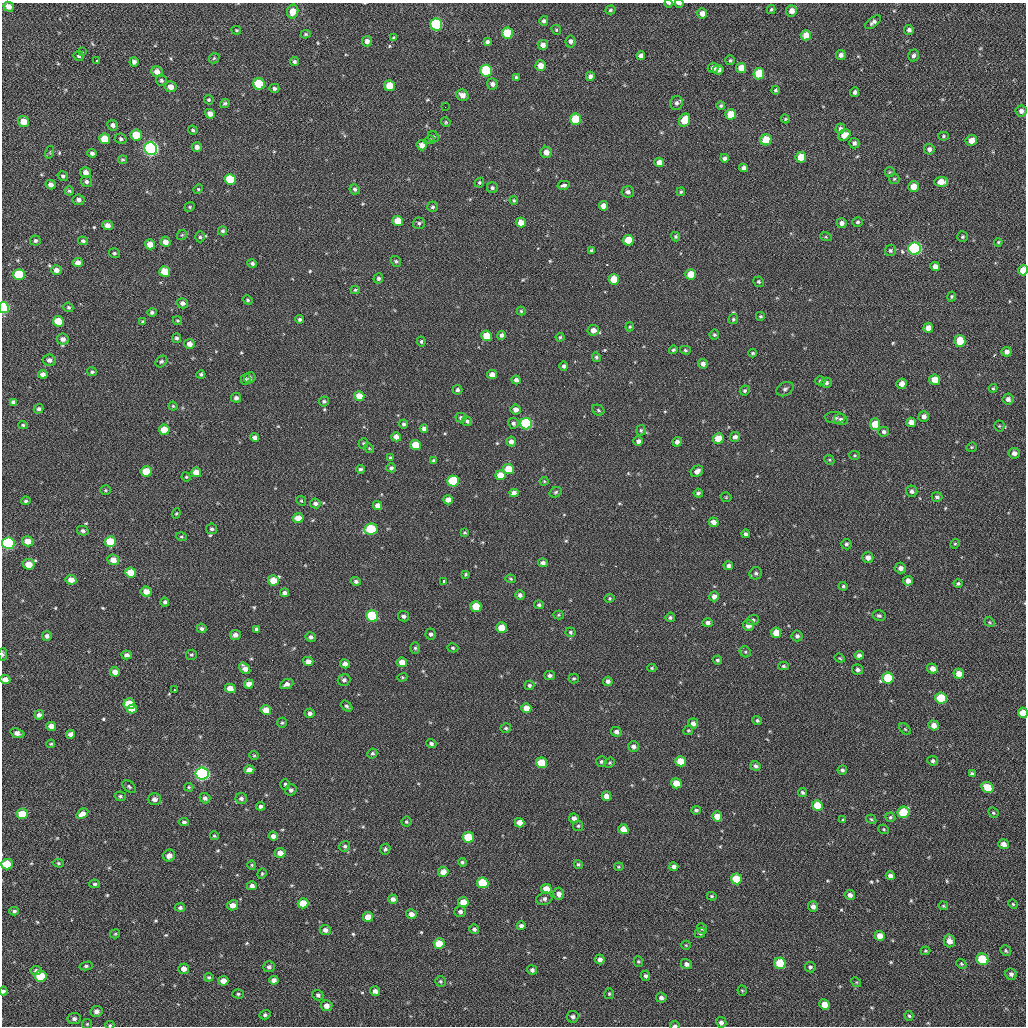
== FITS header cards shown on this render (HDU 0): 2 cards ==
NAXIS1  =                 1024 / length of data axis 1
NAXIS2  =                 1024 / length of data axis 2

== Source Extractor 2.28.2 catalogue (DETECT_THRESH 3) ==
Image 1024 x 1024 px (HDU 0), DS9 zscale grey, 1 PNG px = 1 image px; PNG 1028 x 1028 px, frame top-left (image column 1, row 1024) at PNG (2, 3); each listed source drawn as its Kron ellipse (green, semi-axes under 4 px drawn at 4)
Background 50.4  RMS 11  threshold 31.6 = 3 sigma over >= 5 px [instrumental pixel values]
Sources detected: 556; of the 556, the 500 brightest by FLUX_AUTO listed and drawn (56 fainter detections omitted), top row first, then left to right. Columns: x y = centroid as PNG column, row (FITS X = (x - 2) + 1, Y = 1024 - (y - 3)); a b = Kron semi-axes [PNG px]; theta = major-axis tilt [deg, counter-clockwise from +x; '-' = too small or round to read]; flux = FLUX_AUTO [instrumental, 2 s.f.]
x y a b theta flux
669 3 4 2 - 900
679 4 4 2 - 1600
9 7 5 4 - 4100
610 10 5 4 - 1100
771 10 4 3 - 960
791 11 5 5 - 4300
293 12 7 5 77 7000
702 13 5 5 - 4300
544 21 5 4 - 1600
873 22 9 5 37 2300
436 24 6 6 - 82000
236 30 5 3 - 950
556 30 5 4 - 930
909 30 5 5 - 2000
507 33 5 5 - 25000
306 34 5 4 - 950
806 35 5 5 - 7000
394 38 3 3 - 1000
367 41 5 5 - 3000
570 41 6 5 - 2300
487 42 4 4 - 1700
543 45 5 5 - 4100
82 52 3 3 - 790
641 55 4 4 - 2800
841 55 5 5 - 2400
79 56 5 5 - 1300
913 56 6 5 - 2100
214 58 6 4 43 990
96 60 3 2 - 900
730 60 5 5 - 1100
134 62 4 4 - 2500
294 62 5 4 - 1500
540 66 5 5 - 6000
713 68 5 5 - 2400
741 68 5 5 - 8300
718 70 5 5 - 3700
486 71 6 6 - 51000
157 72 6 5 - 5000
759 74 6 5 - 21000
590 76 4 4 - 2500
516 77 4 3 - 940
161 80 6 5 - 1500
259 84 6 5 - 29000
492 84 5 5 - 2800
389 86 5 5 - 11000
171 87 6 5 - 4600
274 88 5 4 - 1500
776 90 4 4 - 1100
855 92 5 4 - 2000
462 95 6 5 - 5200
209 100 5 4 - 1100
225 103 5 4 - 1200
676 103 7 6 - 2500
721 106 4 4 - 1100
445 107 2 2 - 2700
1021 111 5 5 - 2900
210 114 5 4 - 3900
731 114 5 5 - 12000
576 119 5 5 - 31000
785 119 4 4 - 790
685 120 7 5 64 12000
23 122 6 5 - 8800
446 122 5 4 - 850
113 125 5 5 - 2400
840 129 5 5 - 2400
193 130 5 4 - 1100
136 135 6 5 - 19000
844 135 6 5 - 6400
943 136 5 4 - 1100
433 137 6 5 - 1000
105 139 5 5 - 14000
121 139 6 5 - 1400
430 140 4 4 - 830
766 140 5 5 - 19000
971 140 6 5 - 6500
854 143 5 5 - 2000
422 145 5 5 - 4800
197 147 5 5 - 2800
151 149 6 6 - 260000
929 149 5 5 - 2500
50 152 6 4 73 880
546 152 5 5 - 5300
92 153 4 4 - 1700
801 157 5 5 - 11000
724 158 4 4 - 2100
122 159 4 4 - 1000
659 162 5 4 - 4600
743 168 4 4 - 2400
86 172 5 5 - 3700
890 172 5 4 - 770
63 176 5 4 - 1400
230 179 5 5 - 28000
894 179 5 5 - 990
86 182 6 5 - 1900
941 182 7 5 2 8100
479 183 5 4 - 1200
51 185 5 4 - 2800
564 185 6 3 11 7000
913 187 5 5 - 6700
492 188 5 5 - 1700
198 189 5 4 - 760
355 189 5 5 - 1700
69 191 4 4 - 1000
628 192 6 5 - 2200
681 192 4 3 - 920
79 200 6 5 - 2400
514 200 4 4 - 980
603 206 5 4 - 5300
190 207 5 4 - 900
433 207 5 5 - 1400
398 221 5 5 - 13000
857 222 5 4 - 1200
419 223 6 5 - 1600
521 223 5 5 - 6900
842 223 5 5 - 2900
108 225 5 4 - 4500
223 231 4 4 - 1300
182 235 5 4 - 910
200 237 5 4 - 1200
676 237 5 4 - 1100
826 237 6 3 -18 770
962 237 5 5 - 1100
628 240 5 5 - 17000
35 241 5 5 - 1800
83 241 5 4 - 1300
165 242 5 5 - 5100
998 242 4 3 - 840
150 244 5 5 - 7300
914 249 6 6 - 140000
591 250 4 3 - 950
890 250 6 5 - 1500
114 253 5 5 - 1100
396 261 5 5 - 1200
78 263 5 4 - 5100
252 263 5 4 - 1600
935 267 5 4 - 4300
56 270 5 5 - 3700
1023 270 5 4 - 8800
165 271 5 5 - 15000
690 274 5 5 - 11000
19 275 6 5 - 39000
378 278 5 4 - 1500
614 279 5 5 - 15000
759 282 5 5 - 1200
355 290 4 4 - 990
951 296 5 4 - 950
248 300 5 4 - 990
182 303 6 5 - 3000
4 307 5 5 - 77000
68 307 5 4 - 1200
521 311 4 4 - 820
152 312 5 4 - 1500
760 316 5 5 - 1200
300 319 4 4 - 1400
733 319 5 5 - 1100
58 321 5 5 - 16000
177 321 5 4 - 820
143 322 4 4 - 1300
630 327 4 3 - 780
928 328 5 5 - 6300
593 330 6 5 - 4800
501 335 4 4 - 2200
714 335 5 5 - 1200
487 336 5 5 - 14000
560 337 4 4 - 940
177 338 5 4 - 1500
63 339 6 5 - 3500
421 341 5 4 - 990
960 341 6 5 - 15000
189 344 5 5 - 4300
673 350 4 4 - 1200
685 350 5 4 - 960
1006 352 5 5 - 3200
753 353 4 3 - 920
596 357 5 4 - 1200
49 360 6 5 - 2600
161 361 6 5 - 1400
703 364 4 4 - 2900
564 366 4 4 - 1600
92 372 5 4 - 1300
43 374 5 4 - 2700
201 374 4 4 - 1300
492 375 5 4 - 5600
250 378 6 5 - 2000
246 379 5 4 - 1200
516 380 4 4 - 2400
934 380 5 5 - 9600
820 381 5 4 - 1000
826 383 5 5 - 1900
902 384 5 5 - 4400
993 388 4 3 - 810
785 389 9 6 28 2200
457 390 5 5 - 1700
745 391 5 4 - 1300
359 396 5 5 - 8500
236 398 5 5 - 2000
1008 399 5 5 - 2800
324 401 5 4 - 1300
13 402 4 4 - 1700
173 406 4 4 - 820
39 409 5 4 - 1600
516 410 5 5 - 4300
598 410 6 5 - 1200
924 416 5 5 - 3300
461 418 5 5 - 1400
835 418 10 5 -3 1900
841 419 7 5 -17 2100
467 421 5 4 - 1500
911 422 5 4 - 5000
513 423 5 5 - 1800
403 424 4 4 - 1500
526 424 6 5 - 76000
875 424 6 5 - 12000
23 425 5 4 - 920
999 426 5 5 - 1100
424 429 4 4 - 2700
164 430 5 5 - 13000
641 430 5 4 - 1100
884 432 5 5 - 1800
255 437 4 4 - 2700
396 437 5 4 - 4500
735 437 5 5 - 2900
718 439 5 5 - 13000
511 441 5 4 - 3300
638 441 4 4 - 2300
677 442 5 4 - 2700
363 443 5 5 - 1000
415 445 5 5 - 15000
971 447 5 4 - 920
369 448 5 4 - 820
1014 453 6 5 - 3100
855 455 5 4 - 820
390 458 3 3 - 800
433 460 4 4 - 1100
829 460 5 4 - 940
391 468 5 4 - 1500
360 469 4 4 - 1300
508 469 5 5 - 16000
146 471 5 5 - 15000
697 471 6 5 - 3400
196 472 5 5 - 8100
500 475 5 5 - 10000
186 477 5 4 - 810
453 481 6 5 - 43000
544 481 4 4 - 810
105 490 5 4 - 890
912 491 6 5 - 2300
556 492 6 5 - 1200
514 493 4 4 - 3500
698 493 5 4 - 1400
726 497 5 5 - 840
937 497 5 5 - 1700
448 500 5 4 - 4300
26 501 4 4 - 1300
301 501 5 4 - 920
315 503 5 5 - 2100
378 506 4 4 - 4500
176 513 5 4 - 860
298 518 5 5 - 9200
714 522 5 4 - 4200
212 529 5 5 - 1500
371 529 7 5 9 39000
83 531 6 4 -14 1600
465 533 3 3 - 860
745 534 4 4 - 1800
181 537 6 3 -18 830
28 541 6 5 - 7700
110 542 5 5 - 22000
8 543 6 6 - 130000
846 544 5 5 - 1400
955 544 5 4 - 930
868 557 5 5 - 4300
113 560 6 5 - 6300
543 563 5 4 - 2200
29 564 6 5 - 10000
728 566 5 4 - 2100
900 568 6 5 - 3200
131 572 5 5 - 13000
756 573 6 6 - 1600
465 574 3 3 - 880
511 579 5 4 - 870
71 580 5 4 - 6300
273 580 5 5 - 11000
356 581 5 4 - 1700
444 581 3 3 - 5600
908 581 5 5 - 4600
958 583 4 4 - 1400
843 586 4 4 - 1100
146 591 5 5 - 6700
284 593 4 4 - 2000
520 595 4 4 - 2100
714 596 5 5 - 3800
610 598 5 4 - 910
165 602 4 4 - 1500
539 605 5 4 - 1500
476 606 5 5 - 18000
558 615 5 4 - 840
372 616 6 5 - 56000
403 616 6 5 - 1800
879 616 7 5 -12 1600
670 617 5 4 - 1300
753 620 6 5 - 1500
990 622 6 4 -36 890
708 623 5 4 - 2400
748 625 5 5 - 4300
202 628 5 4 - 1700
501 628 5 5 - 12000
257 629 4 4 - 1800
570 632 5 5 - 1200
776 633 5 5 - 11000
431 634 5 5 - 1800
235 635 5 5 - 2900
47 636 5 4 - 2300
797 636 5 5 - 1800
311 637 5 4 - 1900
415 648 6 4 -89 1200
453 648 5 4 - 1100
745 652 6 5 - 1000
3 654 6 4 87 1500
127 655 5 4 - 2800
191 655 5 5 - 1100
859 655 4 4 - 2500
840 658 5 4 - 820
717 660 4 4 - 1300
308 661 5 4 - 4000
402 662 5 5 - 6800
345 664 5 4 - 3700
783 666 5 4 - 1100
245 668 6 4 -50 4400
652 668 4 4 - 770
932 669 5 5 - 4700
857 670 5 5 - 2200
115 672 5 4 - 5100
959 674 5 5 - 6900
550 676 5 4 - 1700
402 677 5 4 - 770
574 678 5 5 - 1100
888 678 6 5 - 29000
5 680 5 4 - 5600
344 680 6 6 - 2200
608 681 4 4 - 2400
249 684 5 4 - 4100
287 684 7 4 22 2700
529 685 5 5 - 1500
230 688 5 4 - 6600
174 690 3 2 - 990
941 698 6 5 - 36000
129 704 6 5 - 17000
347 706 6 4 -44 1500
526 708 5 5 - 7300
132 709 5 4 - 6300
266 710 5 5 - 9500
310 713 5 5 - 2100
1023 713 5 5 - 15000
39 715 4 4 - 2600
757 720 5 4 - 1200
282 723 5 4 - 1000
693 723 5 5 - 3400
934 725 5 4 - 5000
51 726 5 4 - 4900
506 728 5 5 - 1200
905 729 7 4 -44 960
688 730 5 4 - 930
616 732 5 5 - 2700
17 733 7 4 -17 3500
70 734 4 4 - 2600
51 744 4 3 - 790
431 744 5 4 - 1600
633 746 5 5 - 2500
372 753 5 4 - 1300
254 755 5 4 - 770
680 761 5 5 - 13000
933 761 5 5 - 1500
601 762 5 5 - 1300
541 763 5 5 - 20000
610 763 5 4 - 980
756 766 5 4 - 1700
249 770 5 4 - 4800
842 770 5 4 - 1500
202 773 6 6 - 260000
972 773 4 3 - 1200
676 783 5 5 - 9700
285 784 5 5 - 1200
129 786 7 5 -39 1300
189 787 5 4 - 810
987 787 6 5 - 15000
291 790 6 5 - 1900
802 792 5 4 - 1300
120 796 6 4 -10 1100
606 796 5 4 - 5700
205 798 5 5 - 2100
241 798 6 5 - 2100
154 799 7 6 - 3400
817 805 5 5 - 14000
260 806 4 4 - 1800
696 810 4 4 - 1400
903 812 6 6 - 31000
993 813 5 4 - 1000
22 814 5 5 - 14000
82 814 6 4 35 4300
717 816 5 5 - 7900
890 817 5 4 - 1200
574 818 5 4 - 3000
871 819 5 3 - 880
843 820 4 4 - 800
184 822 5 4 - 1600
406 822 5 5 - 1000
520 823 5 4 - 6700
578 826 5 5 - 1000
623 829 5 5 - 8400
884 829 5 4 - 850
214 836 4 3 - 840
273 836 5 4 - 3300
468 837 6 5 - 26000
1003 844 5 4 - 4300
345 846 5 5 - 1400
385 849 5 5 - 1500
280 853 5 5 - 5300
169 856 6 5 - 4600
462 862 4 4 - 1300
58 863 5 4 - 990
7 864 6 5 - 18000
578 864 5 4 - 1100
252 865 5 4 - 810
619 867 5 3 - 770
674 867 4 4 - 3000
443 872 5 5 - 6300
262 874 5 4 - 940
890 876 5 4 - 3100
736 879 5 5 - 20000
483 883 6 5 - 30000
95 884 5 4 - 1200
252 886 5 4 - 2200
546 889 5 5 - 9400
559 894 6 5 - 3800
850 895 5 5 - 3200
712 896 5 4 - 900
393 899 5 4 - 3100
544 899 8 6 18 2200
463 902 5 5 - 8900
303 903 5 5 - 12000
1013 904 5 4 - 770
233 905 5 5 - 4800
813 906 5 5 - 3300
943 906 5 4 - 870
180 907 5 4 - 1600
14 911 5 3 - 1300
460 912 6 5 - 2200
411 914 5 5 - 3200
368 917 5 5 - 8000
521 926 4 4 - 2100
702 928 5 5 - 1200
474 929 5 5 - 1900
325 930 5 5 - 2700
700 933 6 5 - 1500
115 934 5 4 - 880
880 936 5 5 - 8600
949 941 6 5 - 5300
439 943 5 5 - 15000
686 945 5 4 - 770
925 951 5 3 - 860
1006 951 6 5 - 1100
600 959 5 4 - 3200
982 959 6 5 - 36000
638 962 5 4 - 1000
780 963 6 5 - 36000
686 964 6 5 - 2700
961 964 5 4 - 950
86 966 6 4 13 1200
269 967 6 5 - 2100
810 967 5 5 - 1500
184 969 5 5 - 4400
532 970 5 4 - 2000
36 971 5 4 - 1900
1011 974 6 5 - 2200
41 976 6 5 - 25000
645 976 5 5 - 1700
209 977 5 4 - 1100
274 980 4 4 - 3400
223 981 5 5 - 5800
440 981 6 5 - 1100
856 982 5 4 - 830
742 990 5 4 - 880
3 991 4 4 - 1800
375 991 5 5 - 3000
238 994 6 4 -1 1100
609 994 5 5 - 1000
318 995 6 5 - 1600
661 998 5 5 - 2400
825 1004 5 5 - 9300
326 1006 6 5 - 4100
96 1011 6 5 - 3000
265 1015 5 4 - 1600
909 1016 5 4 - 1100
573 1017 6 6 - 2200
74 1019 7 5 8 2200
721 1022 5 5 - 2600
87 1024 5 5 - 860
110 1025 4 4 - 810
675 1025 5 3 - 1200
At the frame edge (FLAGS 8, measured only in part): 12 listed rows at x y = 669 3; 679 4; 1023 270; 4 307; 8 543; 3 654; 5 680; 1023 713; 7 864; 3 991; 110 1025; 675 1025
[56 fainter detections neither listed nor drawn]